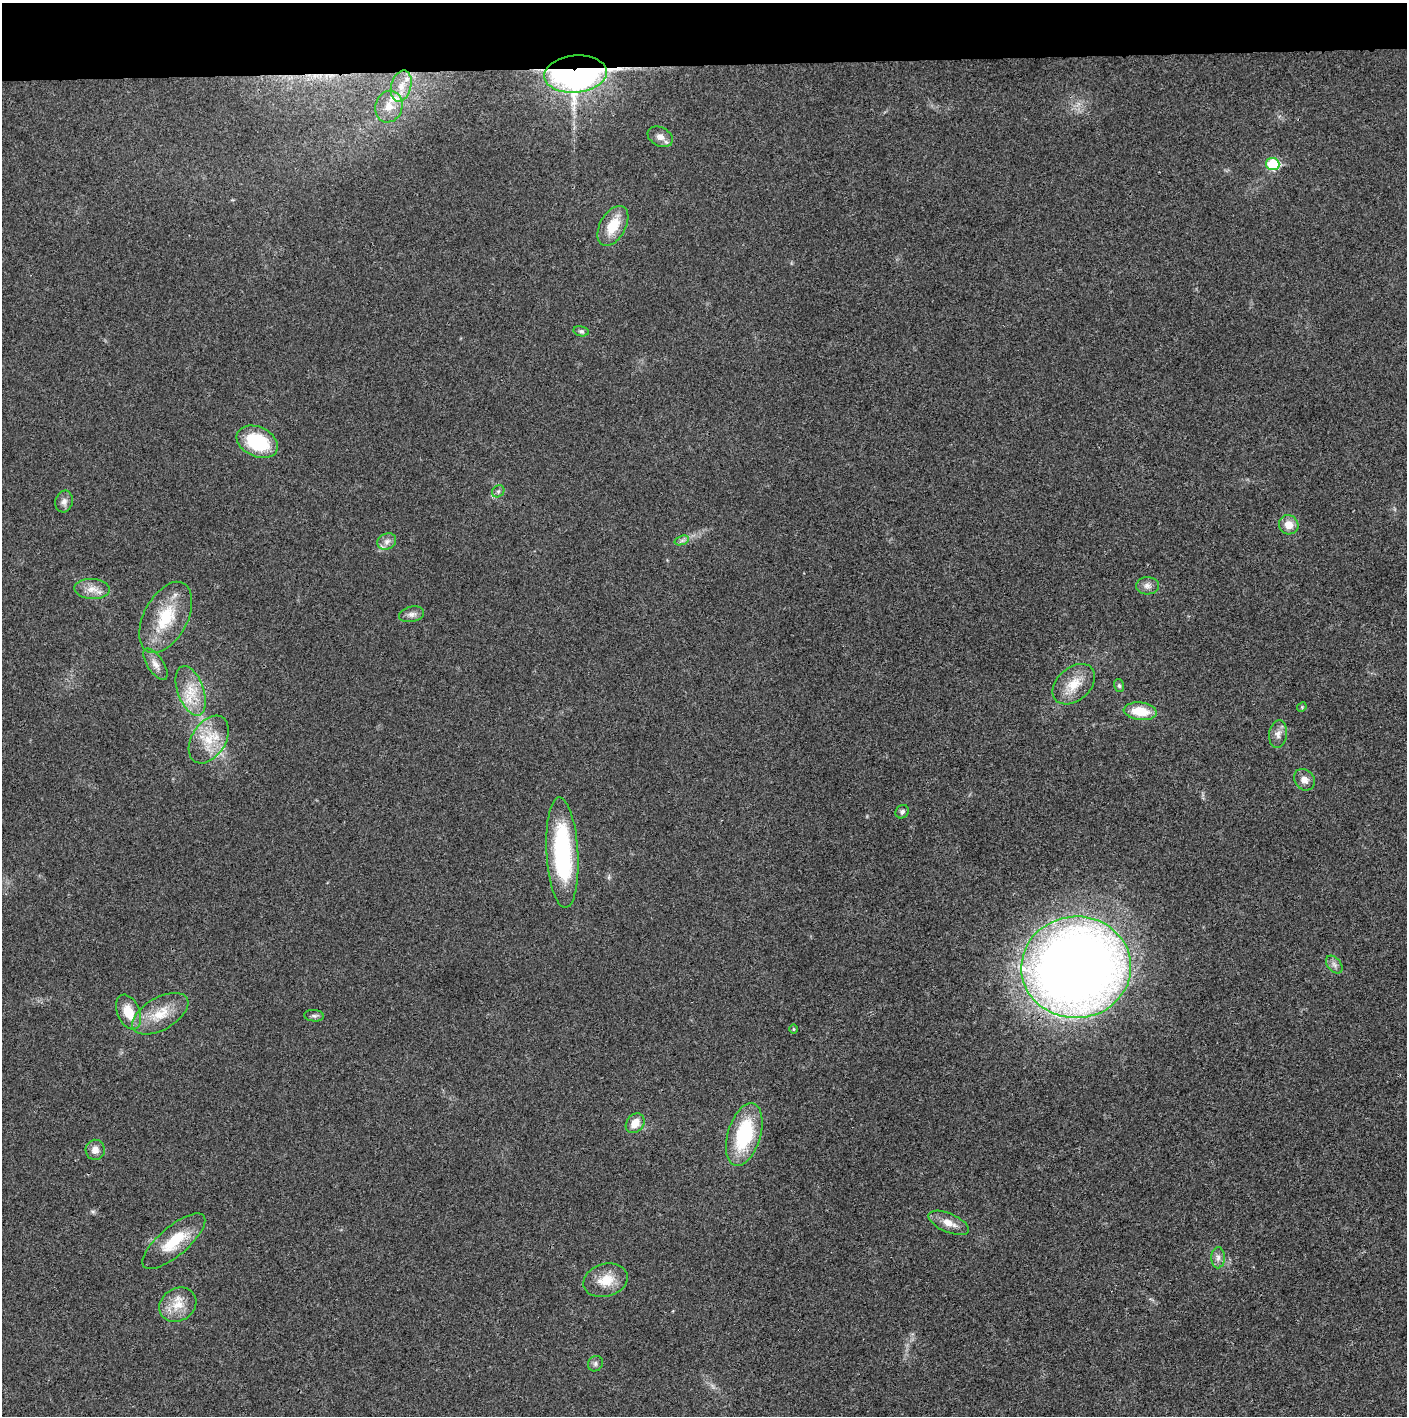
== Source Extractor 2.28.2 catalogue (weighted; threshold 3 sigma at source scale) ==
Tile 2 of 3 x 3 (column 2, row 1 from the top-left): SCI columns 1410-2814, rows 2832-4245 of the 4222 x 4245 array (HDU 1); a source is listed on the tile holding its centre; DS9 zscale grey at full resolution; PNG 1409 x 1418 px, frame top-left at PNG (2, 3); each listed source drawn as its Kron ellipse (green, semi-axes under 4 px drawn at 4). Shown black and unused: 4% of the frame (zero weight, under 3 of 4 exposures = <1% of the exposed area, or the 3 px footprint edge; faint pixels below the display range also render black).
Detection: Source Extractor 2.28.2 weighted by HDU 2 'WHT'; one run over the whole footprint, this tile lists its part. Background 0.0189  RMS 0.0041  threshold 0.0185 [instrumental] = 3 sigma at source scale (4.5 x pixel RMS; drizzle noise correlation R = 1.50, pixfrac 1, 0.05/0.05 arcsec/px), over >= 5 px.
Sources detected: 45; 1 inside a brighter object's white glare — neither listed nor drawn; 1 inside a brighter listed object's ellipse — not listed separately; the other 43 listed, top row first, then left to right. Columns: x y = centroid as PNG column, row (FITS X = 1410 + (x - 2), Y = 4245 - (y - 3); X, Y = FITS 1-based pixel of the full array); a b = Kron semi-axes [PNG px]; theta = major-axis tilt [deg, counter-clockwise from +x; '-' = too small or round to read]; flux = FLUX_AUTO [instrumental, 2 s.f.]
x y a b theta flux
575 74 31 18 5 250
401 86 16 10 75 5.6
389 107 16 13 71 6.2
660 137 13 9 -28 2.9
1273 164 7 6 - 26
613 226 22 13 61 10
581 331 8 5 -9 0.85
257 442 22 15 -25 24
498 491 7 5 43 0.89
64 501 11 8 75 2.1
1289 525 10 9 - 5
682 540 7 4 19 0.96
387 541 10 8 27 2.2
1147 586 11 8 2 2.3
92 589 18 10 -3 4.3
412 614 13 7 13 2.1
166 617 38 22 62 19
155 664 18 8 -56 3.2
1074 684 24 16 41 9.2
1119 686 6 5 - 0.79
191 691 26 13 -71 9.8
1302 707 5 4 - 0.45
1140 711 16 9 -6 10
1278 734 14 9 83 2.8
209 740 26 17 58 12
1304 780 11 9 -50 2.9
902 812 7 6 - 1.3
562 853 55 16 -87 54
1334 965 10 6 -50 1.7
1076 967 55 51 3 570
128 1012 18 11 -67 8.5
160 1014 31 16 29 11
314 1016 10 5 -5 1.1
794 1029 5 3 - 0.37
635 1123 11 8 50 5.2
744 1134 32 16 73 30
95 1150 10 9 - 3.2
949 1223 21 9 -23 4.7
174 1241 39 14 40 14
1218 1258 10 7 90 2
605 1280 22 16 15 8.6
178 1305 19 16 33 7.8
595 1364 8 7 - 1.2
Overlapping masked pixels (flux is a lower limit): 1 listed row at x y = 575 74